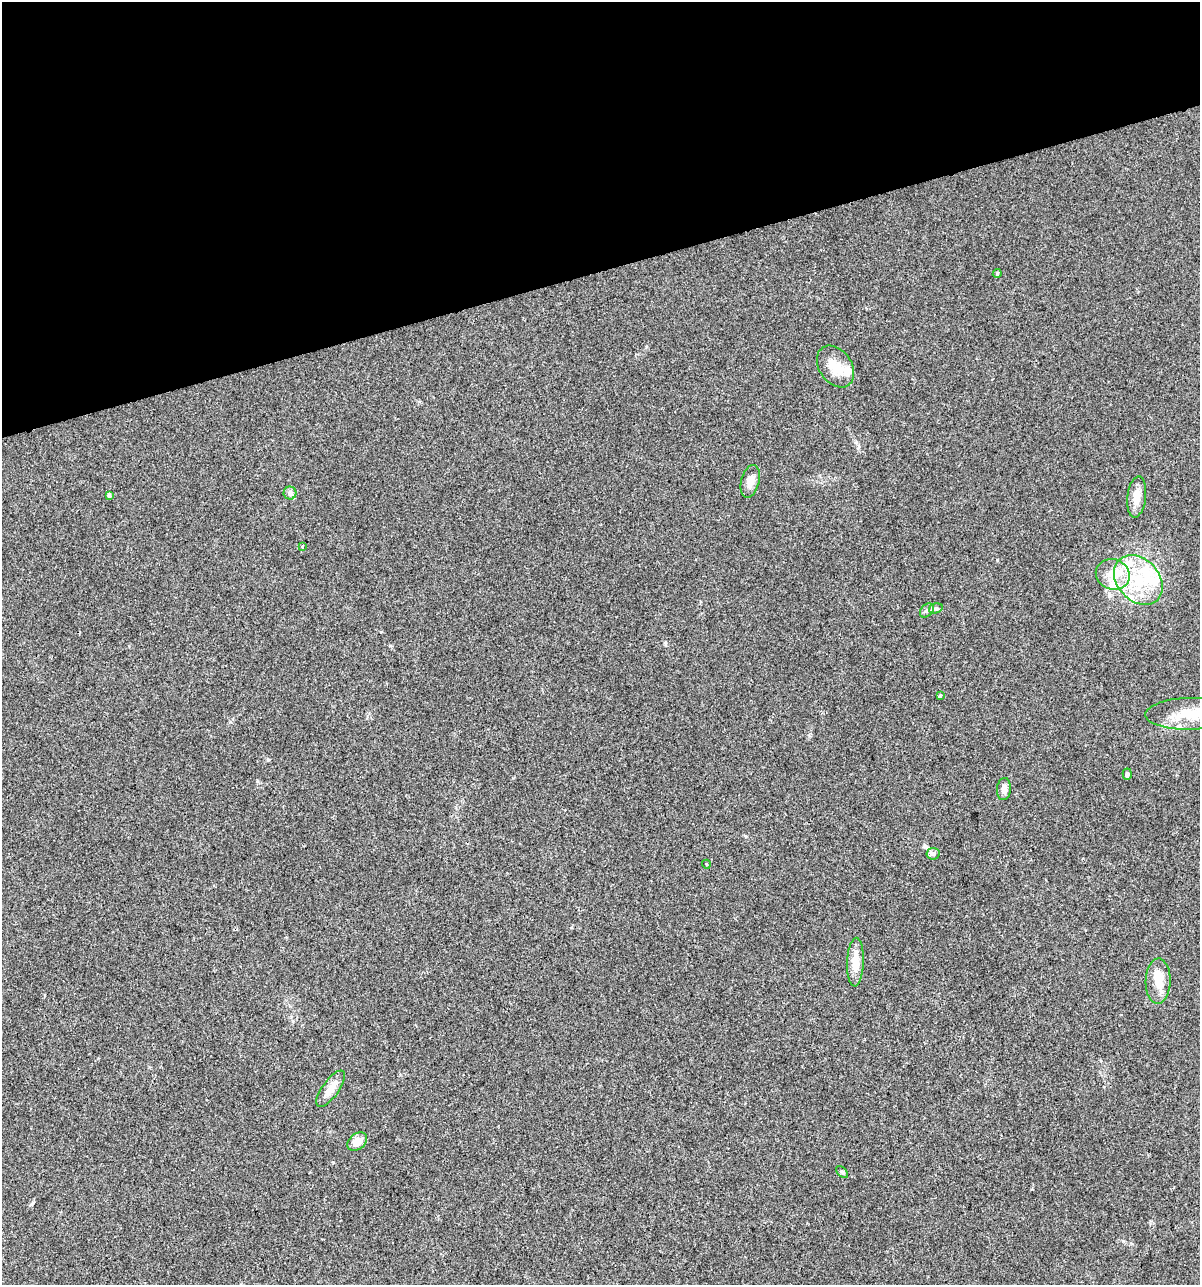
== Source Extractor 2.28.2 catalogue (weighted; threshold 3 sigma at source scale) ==
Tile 3 of 4 x 4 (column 3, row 1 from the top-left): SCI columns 2491-3688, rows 3851-5133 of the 4930 x 5133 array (HDU 1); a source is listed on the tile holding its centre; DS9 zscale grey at full resolution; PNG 1202 x 1287 px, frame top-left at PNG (2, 2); each listed source drawn as its Kron ellipse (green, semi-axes under 4 px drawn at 4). Shown black and unused: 21% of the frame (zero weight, under 2 of 3 exposures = <1% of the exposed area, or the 3 px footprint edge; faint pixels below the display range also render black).
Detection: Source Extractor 2.28.2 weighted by HDU 2 'WHT'; one run over the whole footprint, this tile lists its part. Background 0.0328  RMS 0.0063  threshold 0.0282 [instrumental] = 3 sigma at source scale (4.5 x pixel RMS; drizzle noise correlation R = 1.50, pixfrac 1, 0.0396/0.0396 arcsec/px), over >= 5 px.
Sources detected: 28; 6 inside a brighter listed object's ellipse — not listed separately; the other 22 listed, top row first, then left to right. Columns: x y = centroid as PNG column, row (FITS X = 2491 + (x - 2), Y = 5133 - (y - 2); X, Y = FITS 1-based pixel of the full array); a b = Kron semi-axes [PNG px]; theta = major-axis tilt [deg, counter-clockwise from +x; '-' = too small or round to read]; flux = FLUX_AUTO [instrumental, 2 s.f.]
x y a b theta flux
997 273 4 3 - 0.85
835 367 23 16 -55 12
750 481 17 9 75 5.3
290 493 6 6 - 1.7
109 495 4 3 - 1.4
1137 497 21 9 83 7.7
302 546 3 3 - 0.89
1113 574 17 15 -21 11
1138 580 28 21 -47 31
936 608 7 5 15 1.3
927 610 8 5 47 1.6
940 695 4 3 - 0.69
1189 714 44 16 1 21
1127 774 5 4 - 1.4
1004 789 11 7 84 3.5
933 854 6 6 - 1.5
706 864 4 3 - 0.43
855 962 24 8 87 10
1158 981 22 12 88 11
331 1089 22 8 55 7.2
357 1142 11 7 38 6.3
842 1172 7 4 -44 0.99
Unlisted compact peaks at least as high as the median listed source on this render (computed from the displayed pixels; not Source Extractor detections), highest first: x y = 997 560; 268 760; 257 781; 32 1204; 665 643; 333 1162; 646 347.